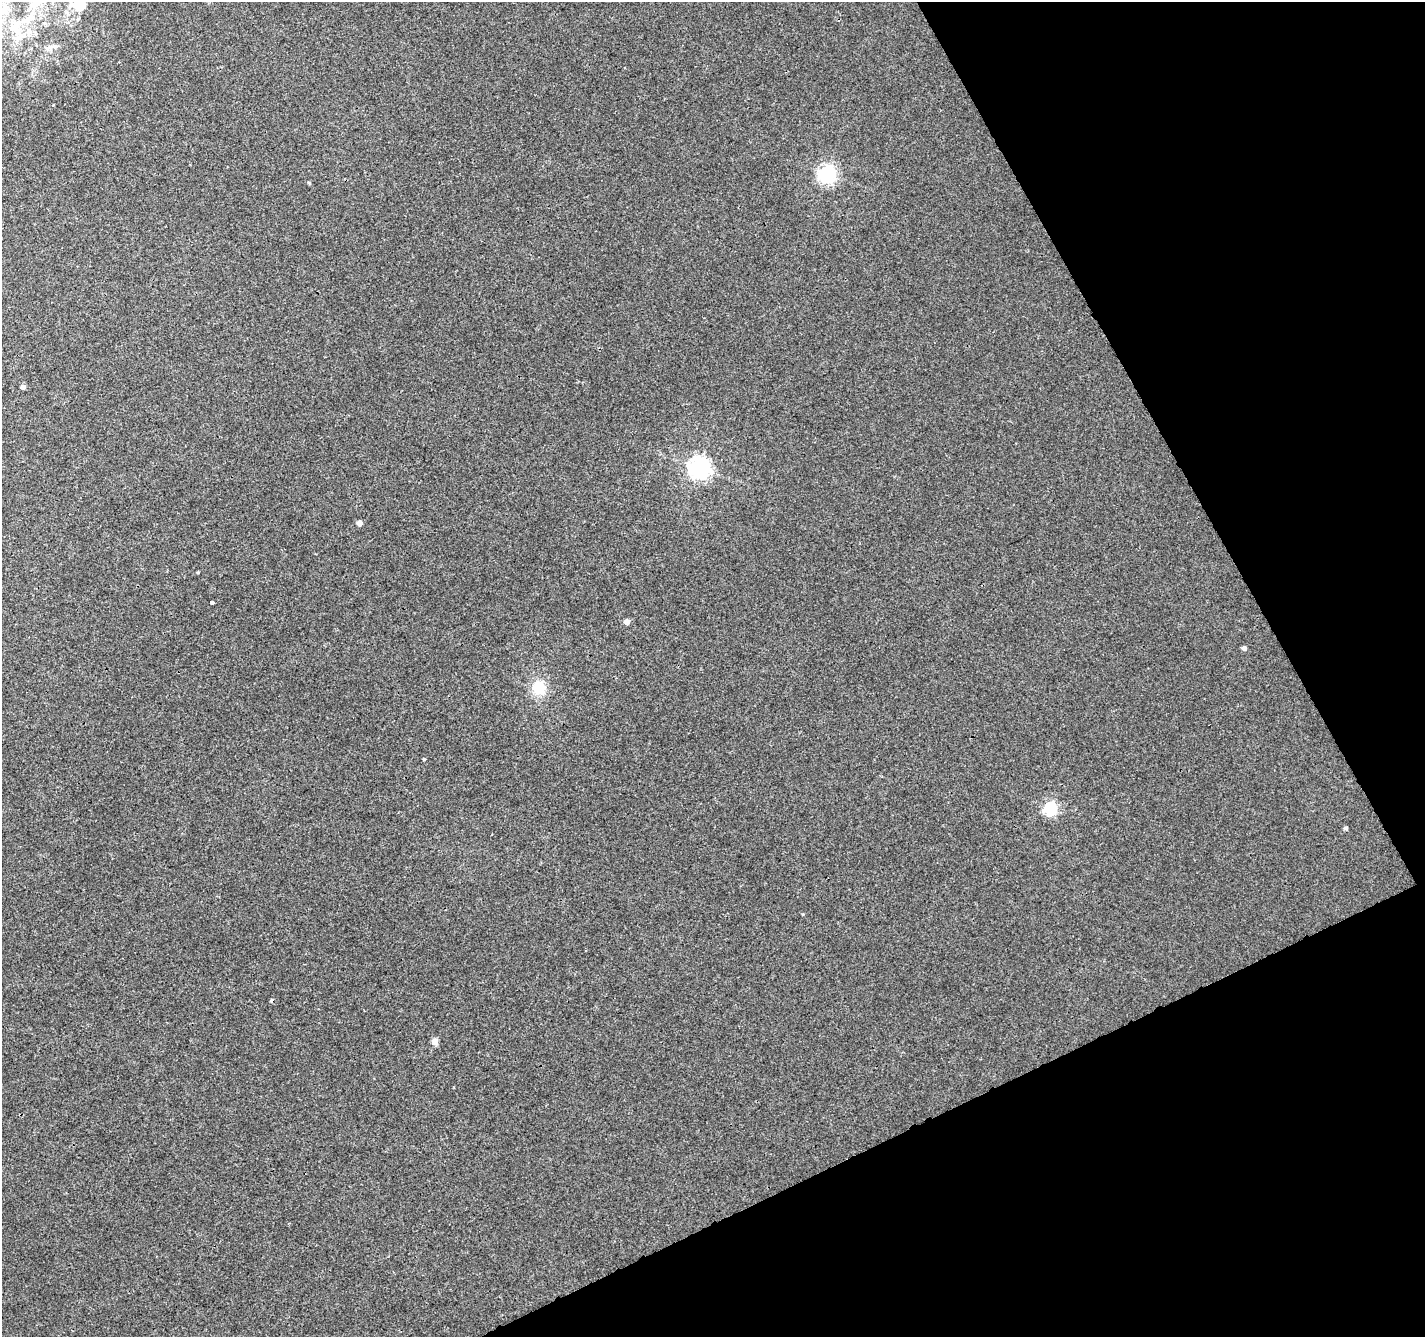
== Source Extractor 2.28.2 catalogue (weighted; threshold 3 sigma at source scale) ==
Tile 12 of 4 x 4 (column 4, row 3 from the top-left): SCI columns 4321-5743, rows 1460-2794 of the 5798 x 5650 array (HDU 1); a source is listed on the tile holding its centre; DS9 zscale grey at full resolution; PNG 1427 x 1339 px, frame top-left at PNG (2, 2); no overlay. Shown black and unused: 23% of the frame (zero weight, under 3 of 4 exposures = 5% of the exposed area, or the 3 px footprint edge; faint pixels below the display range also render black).
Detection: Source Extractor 2.28.2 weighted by HDU 2 'WHT'; one run over the whole footprint, this tile lists its part. Background 0.00115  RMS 0.0026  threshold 0.0116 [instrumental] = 3 sigma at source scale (4.5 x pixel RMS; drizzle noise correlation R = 1.50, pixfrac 1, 0.0396/0.0396 arcsec/px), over >= 5 px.
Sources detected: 21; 1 cosmic-ray / hot-pixel residue — not listed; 1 inside a brighter listed object's ellipse — not listed separately; the other 19 listed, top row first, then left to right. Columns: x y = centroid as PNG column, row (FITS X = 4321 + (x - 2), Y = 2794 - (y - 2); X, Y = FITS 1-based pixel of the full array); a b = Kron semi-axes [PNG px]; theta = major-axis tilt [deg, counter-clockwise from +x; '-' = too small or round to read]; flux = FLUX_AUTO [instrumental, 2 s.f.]
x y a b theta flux
80 3 19 12 79 5.5
35 4 10 9 - 1.7
28 20 14 8 37 2.1
15 27 20 13 -78 3.7
51 47 12 5 26 0.88
827 174 7 6 - 90
309 183 5 4 - 0.31
23 387 4 4 - 1.3
699 468 7 7 - 160
359 523 4 4 - 2.1
198 572 3 3 - 0.27
211 602 3 3 - 1.5
627 622 4 4 - 2.4
1244 648 4 4 - 1
539 688 18 15 -73 6
424 759 3 3 - 0.28
1050 808 6 6 - 38
1345 828 4 4 - 0.57
435 1041 5 4 - 3.9
Isophote crosses this tile's border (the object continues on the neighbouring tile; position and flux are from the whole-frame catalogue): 1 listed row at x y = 80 3
Unlisted compact peaks at least as high as the median listed source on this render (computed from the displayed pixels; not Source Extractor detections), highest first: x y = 803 914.